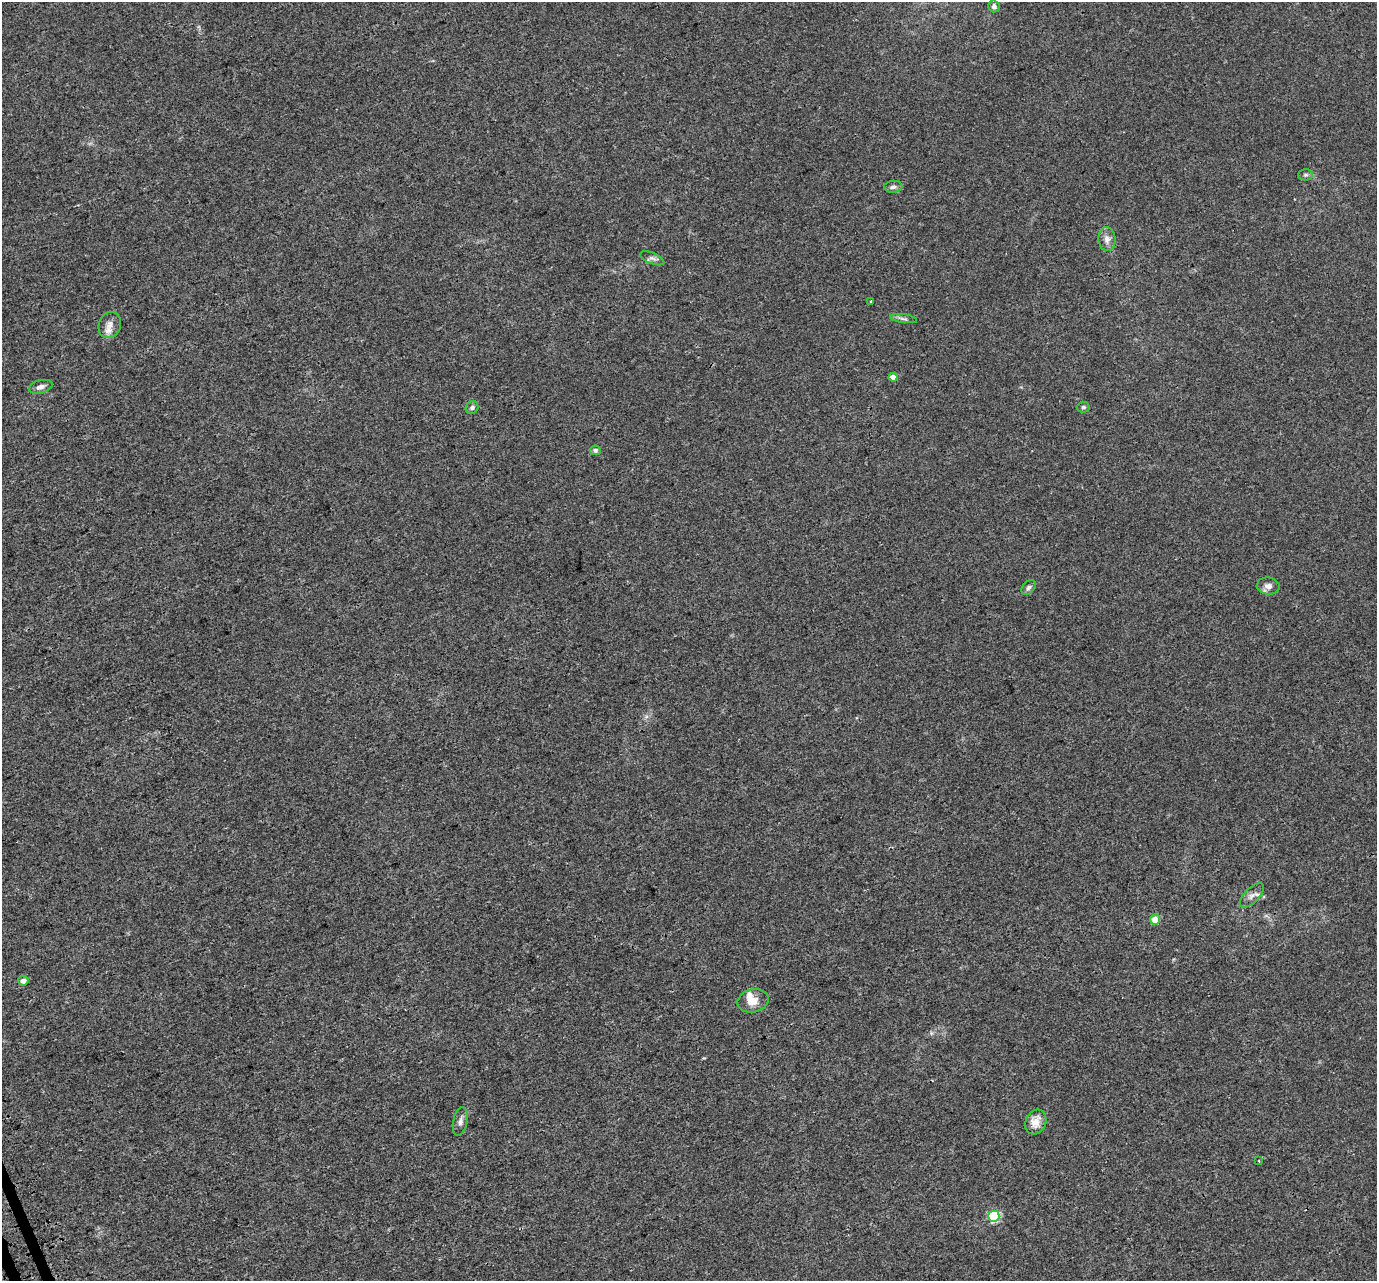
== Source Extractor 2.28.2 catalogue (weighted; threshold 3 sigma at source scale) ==
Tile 7 of 4 x 4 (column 3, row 2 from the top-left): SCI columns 2826-4200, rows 2721-3999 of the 5654 x 5495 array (HDU 1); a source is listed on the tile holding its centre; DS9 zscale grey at full resolution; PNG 1379 x 1283 px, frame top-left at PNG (2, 2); each listed source drawn as its Kron ellipse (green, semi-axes under 4 px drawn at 4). Shown black and unused: <1% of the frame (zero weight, under 3 of 4 exposures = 6% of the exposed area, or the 3 px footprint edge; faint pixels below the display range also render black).
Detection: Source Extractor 2.28.2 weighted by HDU 2 'WHT'; one run over the whole footprint, this tile lists its part. Background 0.00395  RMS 0.0025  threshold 0.0112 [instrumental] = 3 sigma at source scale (4.5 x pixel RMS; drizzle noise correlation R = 1.50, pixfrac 1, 0.0396/0.0396 arcsec/px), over >= 5 px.
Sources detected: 25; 2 inside a brighter listed object's ellipse — not listed separately; the other 23 listed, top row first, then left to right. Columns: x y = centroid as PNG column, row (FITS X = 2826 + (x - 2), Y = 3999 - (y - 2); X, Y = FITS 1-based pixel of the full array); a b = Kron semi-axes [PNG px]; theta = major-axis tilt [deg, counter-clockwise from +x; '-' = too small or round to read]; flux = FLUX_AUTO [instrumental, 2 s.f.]
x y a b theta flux
994 6 6 5 - 0.75
1305 175 7 5 1 0.48
893 187 9 6 4 0.76
1107 239 12 8 -84 1.4
652 258 13 5 -22 0.84
871 302 3 3 - 0.99
903 319 14 4 -8 0.68
110 325 13 11 68 1.7
893 377 4 4 - 2.3
41 387 12 6 14 1.1
1083 407 6 5 - 0.47
472 408 7 6 - 0.62
595 450 5 4 - 0.6
1268 586 11 8 -7 1.4
1029 587 8 6 50 0.72
1252 895 15 7 45 1.3
1155 920 5 5 - 2.9
23 981 5 4 - 1.4
753 1001 16 11 14 2.8
460 1122 14 7 78 1.1
1036 1122 13 10 62 2.6
1259 1161 3 2 - 0.16
994 1216 6 5 - 21